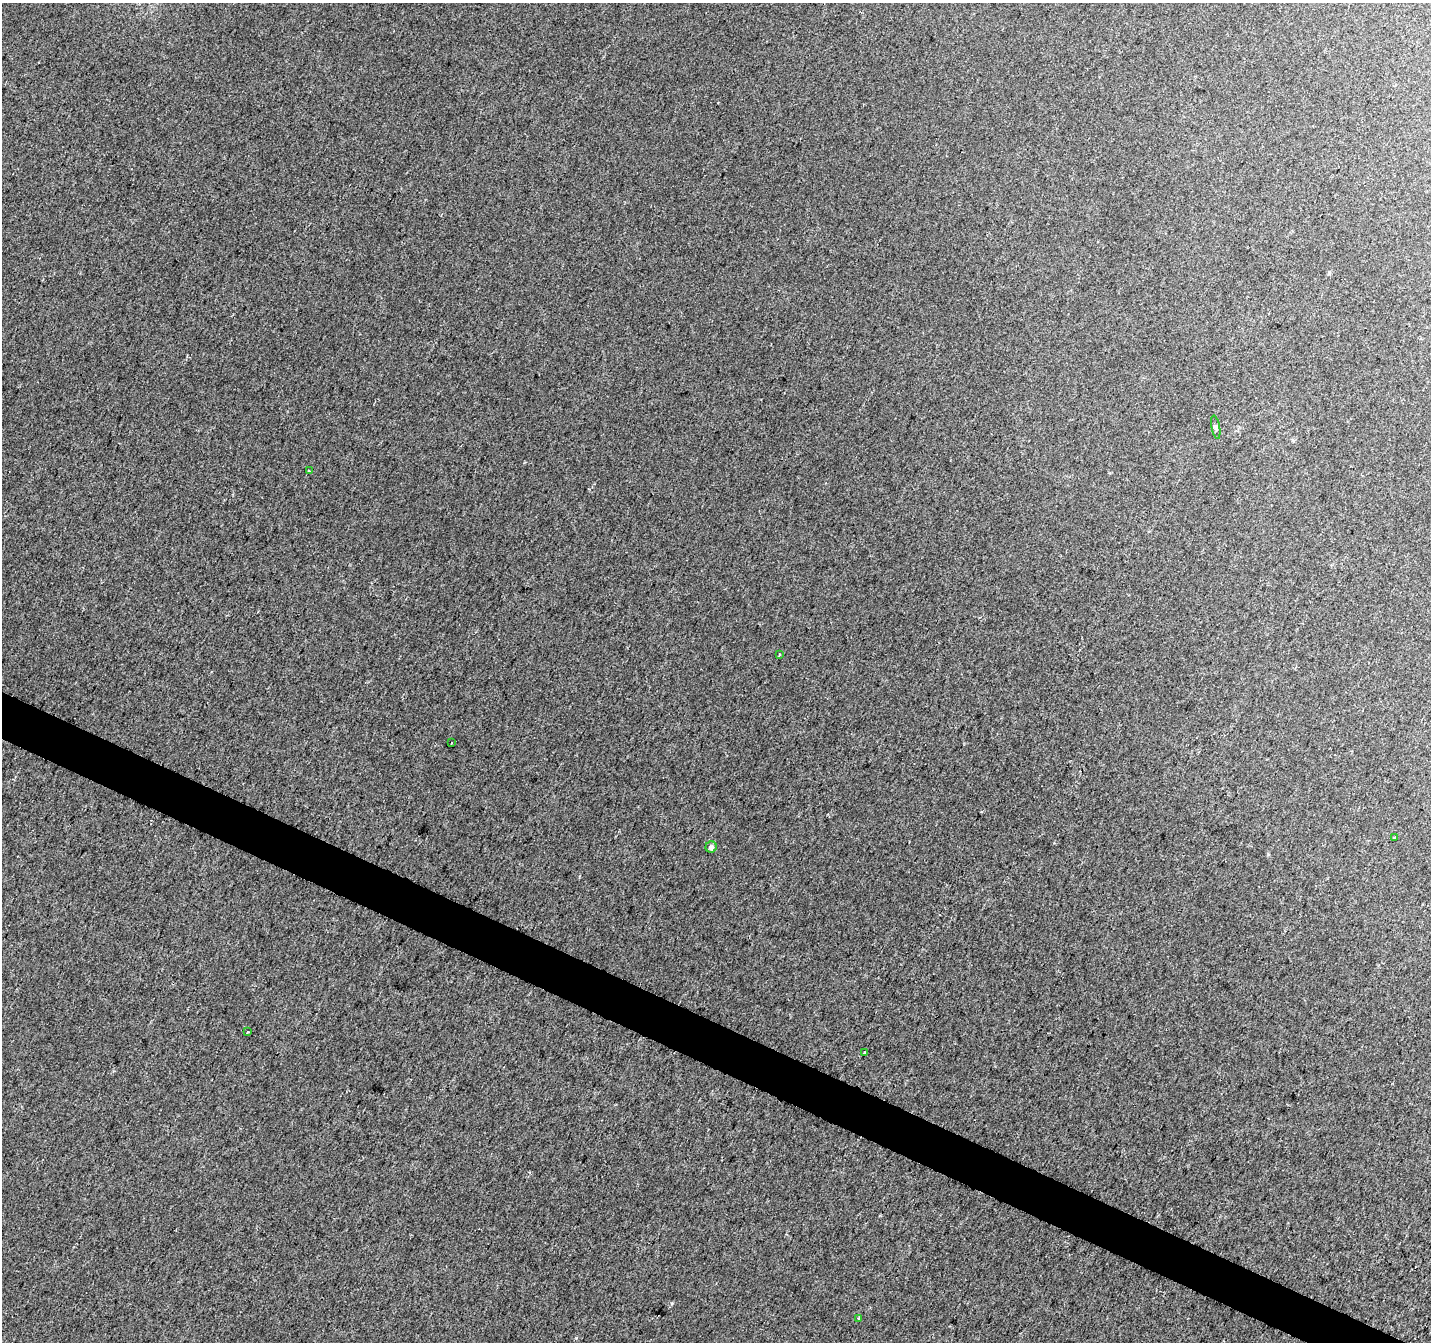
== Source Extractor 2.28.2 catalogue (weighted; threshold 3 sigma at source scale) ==
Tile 6 of 4 x 4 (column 2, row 2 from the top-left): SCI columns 1437-2865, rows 2949-4288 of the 5729 x 5834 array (HDU 1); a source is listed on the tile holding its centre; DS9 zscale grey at full resolution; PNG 1433 x 1344 px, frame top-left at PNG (2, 3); each listed source drawn as its Kron ellipse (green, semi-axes under 4 px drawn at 4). Shown black and unused: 3% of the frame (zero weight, under 2 of 3 exposures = <1% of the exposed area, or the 3 px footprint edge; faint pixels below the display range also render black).
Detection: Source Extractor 2.28.2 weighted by HDU 2 'WHT'; one run over the whole footprint, this tile lists its part. Background 0.028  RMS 0.0094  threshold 0.0421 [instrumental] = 3 sigma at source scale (4.5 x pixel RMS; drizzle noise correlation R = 1.50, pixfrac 1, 0.0396/0.0396 arcsec/px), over >= 5 px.
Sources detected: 9; all 9 listed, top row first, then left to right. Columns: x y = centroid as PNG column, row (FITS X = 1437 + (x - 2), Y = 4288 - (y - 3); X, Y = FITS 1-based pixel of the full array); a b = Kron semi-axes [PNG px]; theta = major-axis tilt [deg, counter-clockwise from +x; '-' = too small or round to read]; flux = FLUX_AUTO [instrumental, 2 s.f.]
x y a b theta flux
1216 427 12 3 -79 1.7
309 471 3 2 - 0.86
779 654 3 2 - 1.5
452 743 3 2 - 0.91
1394 838 3 3 - 2.2
711 847 5 5 - 3.3
248 1032 3 3 - 0.94
864 1052 3 3 - 9.5
859 1318 3 3 - 3.2